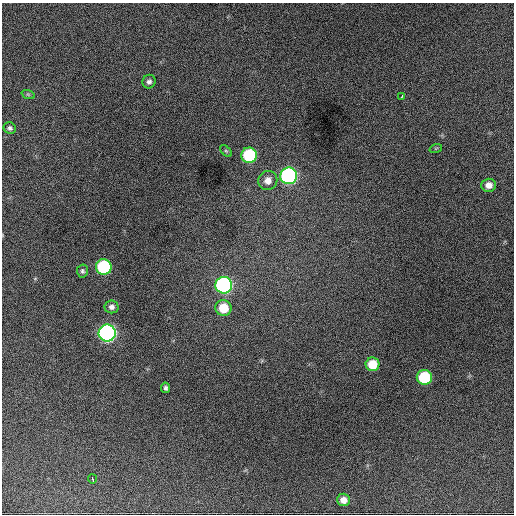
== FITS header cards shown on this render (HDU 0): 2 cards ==
NAXIS1  =                  512 / Axis length
NAXIS2  =                  512 / Axis length

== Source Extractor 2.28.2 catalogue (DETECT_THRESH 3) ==
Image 512 x 512 px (HDU 0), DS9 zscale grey, 1 PNG px = 1 image px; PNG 516 x 516 px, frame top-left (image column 1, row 512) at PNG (2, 3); each listed source drawn as its Kron ellipse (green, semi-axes under 4 px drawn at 4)
Background 1580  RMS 34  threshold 103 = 3 sigma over >= 5 px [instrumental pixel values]
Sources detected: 21; all 21 listed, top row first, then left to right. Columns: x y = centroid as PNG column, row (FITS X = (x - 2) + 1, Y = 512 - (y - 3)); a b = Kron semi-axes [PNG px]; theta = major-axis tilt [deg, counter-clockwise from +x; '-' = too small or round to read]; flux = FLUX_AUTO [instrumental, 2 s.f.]
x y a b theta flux
149 82 7 6 - 7200
28 94 7 4 -19 3100
401 97 4 3 - 6000
10 128 6 5 - 5200
436 148 6 4 19 2500
226 151 7 4 -45 3800
249 155 8 7 - 190000
289 176 8 8 - 540000
268 180 10 9 - 19000
489 185 7 6 - 17000
104 267 8 7 - 250000
82 271 6 5 - 5000
224 285 8 8 - 580000
111 307 7 6 - 9000
223 308 8 8 - 59000
107 333 8 8 - 920000
372 364 7 7 - 53000
424 377 7 7 - 150000
166 388 5 4 - 5100
92 479 4 3 - 8600
343 500 6 6 - 17000